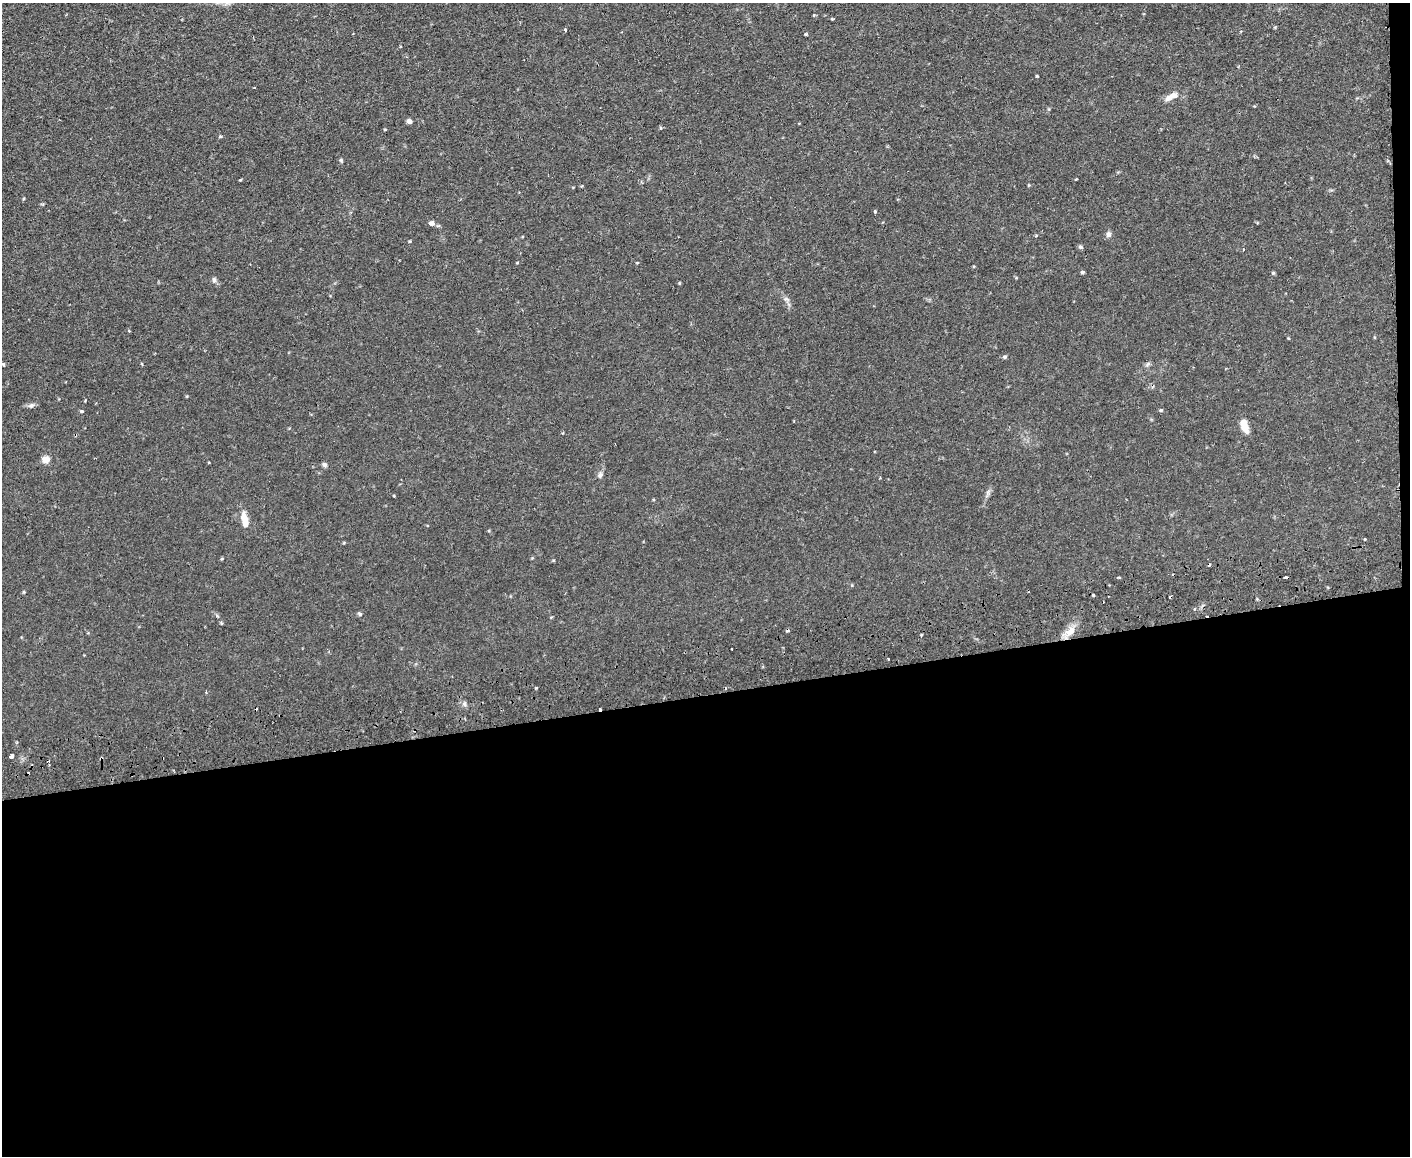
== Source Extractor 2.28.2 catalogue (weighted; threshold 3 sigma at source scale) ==
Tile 12 of 3 x 4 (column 3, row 4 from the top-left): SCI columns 2949-4356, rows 55-1208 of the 4595 x 4724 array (HDU 1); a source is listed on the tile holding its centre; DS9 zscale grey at full resolution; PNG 1412 x 1158 px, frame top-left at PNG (2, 3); no overlay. Shown black and unused: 41% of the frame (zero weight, under 2 of 3 exposures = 3% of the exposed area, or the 3 px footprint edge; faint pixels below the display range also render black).
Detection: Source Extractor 2.28.2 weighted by HDU 2 'WHT'; one run over the whole footprint, this tile lists its part. Background 0.0291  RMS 0.0052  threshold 0.0233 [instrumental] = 3 sigma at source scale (4.5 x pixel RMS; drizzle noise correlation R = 1.50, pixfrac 1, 0.05/0.05 arcsec/px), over >= 5 px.
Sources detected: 45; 8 cosmic-ray / hot-pixel residue — not listed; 1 inside a brighter listed object's ellipse — not listed separately; the other 36 listed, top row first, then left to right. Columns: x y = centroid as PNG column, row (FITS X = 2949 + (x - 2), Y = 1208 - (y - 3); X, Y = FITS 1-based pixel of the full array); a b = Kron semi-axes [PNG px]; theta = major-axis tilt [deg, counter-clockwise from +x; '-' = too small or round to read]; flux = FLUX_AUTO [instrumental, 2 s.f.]
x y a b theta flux
814 15 5 3 - 0.36
565 30 3 3 - 0.83
806 34 3 3 - 0.55
1037 76 3 3 - 0.42
1171 97 20 8 29 3.9
409 121 5 4 - 2.2
661 128 5 3 - 0.51
341 160 5 4 - 0.6
240 180 3 3 - 0.46
875 211 4 3 - 0.51
431 223 7 6 - 1.7
1108 234 8 6 71 1.4
1081 247 7 5 -20 0.74
1243 250 3 3 - 0.51
1082 272 5 4 - 0.7
1273 273 5 4 - 0.54
214 280 8 5 -81 1.2
786 299 9 5 -26 1.4
1005 357 5 4 - 0.91
3 364 5 3 - 0.52
31 405 8 6 35 1.3
1161 410 5 4 - 0.59
82 411 5 4 - 0.57
1244 426 17 7 -72 5.1
46 460 5 5 - 6.8
325 464 6 5 - 1.2
600 475 8 6 69 1.3
988 493 7 4 90 1.1
245 519 16 8 -70 5.1
1194 609 3 3 - 1.4
359 614 5 4 - 0.86
221 623 5 4 - 0.49
1070 631 17 9 46 5.1
921 635 3 3 - 0.75
732 649 3 3 - 0.91
12 756 3 3 - 20
Unlisted compact peaks at least as high as the median listed source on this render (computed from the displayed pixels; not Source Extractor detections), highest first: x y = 536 688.